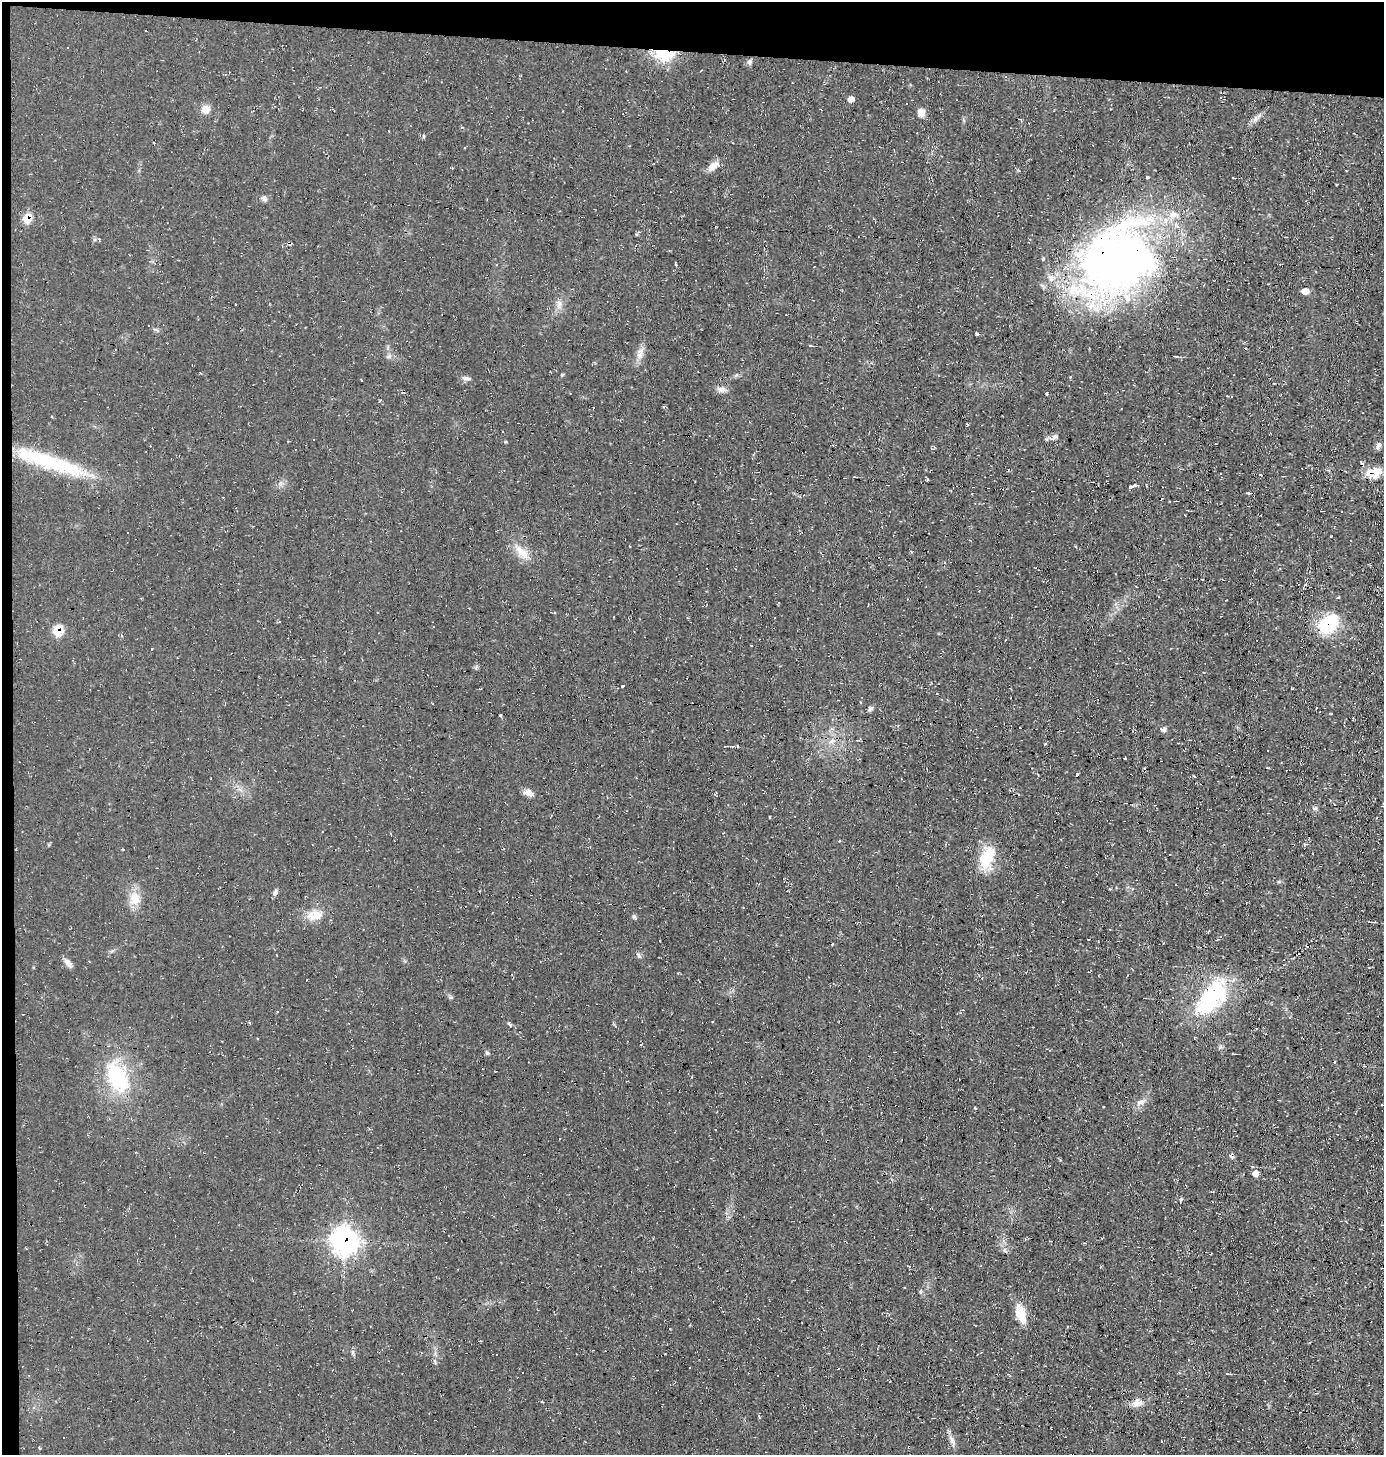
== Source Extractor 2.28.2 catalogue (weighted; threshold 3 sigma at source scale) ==
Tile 1 of 3 x 3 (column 1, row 1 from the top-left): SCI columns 151-1532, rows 2908-4360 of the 4393 x 4360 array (HDU 1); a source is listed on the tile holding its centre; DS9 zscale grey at full resolution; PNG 1386 x 1457 px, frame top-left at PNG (2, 2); no overlay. Shown black and unused: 4% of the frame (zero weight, under 2 of 3 exposures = <1% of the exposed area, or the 3 px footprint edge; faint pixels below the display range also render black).
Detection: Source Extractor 2.28.2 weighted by HDU 2 'WHT'; one run over the whole footprint, this tile lists its part. Background 0.0466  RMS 0.0094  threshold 0.0422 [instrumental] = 3 sigma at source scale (4.5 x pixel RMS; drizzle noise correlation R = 1.50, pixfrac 1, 0.05/0.05 arcsec/px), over >= 5 px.
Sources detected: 71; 6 cosmic-ray / hot-pixel residue — not listed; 3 inside a brighter listed object's ellipse — not listed separately; the other 62 listed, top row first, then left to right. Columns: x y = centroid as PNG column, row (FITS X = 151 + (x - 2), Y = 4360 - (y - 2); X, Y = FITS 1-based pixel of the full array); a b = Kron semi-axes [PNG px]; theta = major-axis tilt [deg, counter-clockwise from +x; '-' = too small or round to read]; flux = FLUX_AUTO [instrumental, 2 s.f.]
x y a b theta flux
664 55 28 15 -5 28
750 62 8 6 -81 2.2
851 99 6 5 - 5.5
205 109 10 9 - 7.5
921 113 9 7 -68 5.9
1255 118 7 4 90 2.2
423 136 5 3 - 0.97
713 166 15 8 47 7
1147 177 3 3 - 1.9
264 198 8 6 -48 2.5
27 218 7 7 - 21
1117 259 86 71 39 560
675 264 4 3 - 0.92
1305 291 6 5 - 10
559 304 11 6 89 4.4
640 354 16 8 76 6.5
562 375 5 4 - 0.95
467 378 9 5 -5 2.7
721 389 12 7 -6 4.5
1046 394 3 3 - 1.4
1054 437 8 6 32 2.6
1378 445 10 5 55 3
50 462 91 14 -19 76
1369 472 19 11 41 9.1
1260 474 4 3 - 0.87
1135 485 3 3 - 29
1130 487 3 3 - 22
1248 493 3 3 - 3.6
522 552 25 10 -46 13
1305 585 6 3 38 1.1
1328 624 21 16 43 50
58 631 7 6 - 32
623 686 3 3 - 3
870 708 7 6 - 2.2
1164 730 7 6 - 2.5
737 746 4 2 - 0.67
1077 774 4 3 - 0.91
528 793 12 8 -19 5.2
1315 808 6 4 1 1.5
987 858 29 15 64 28
275 892 8 6 75 2.6
134 898 18 12 -81 14
316 915 20 11 22 12
634 917 8 4 -52 1.6
638 955 8 5 -50 1.9
68 963 15 6 -51 4.1
1209 1001 49 25 54 85
509 1024 7 3 -45 1.3
487 1053 6 4 -42 1.3
117 1078 45 24 -60 62
1140 1102 10 7 15 4.2
975 1108 3 3 - 1.6
1255 1173 6 6 - 6.7
1181 1200 10 2 60 1.2
345 1241 10 9 - 700
1005 1251 6 4 -19 1.6
921 1291 5 3 - 1
1021 1314 21 10 -72 18
1227 1373 5 3 - 0.79
1136 1403 15 7 2 6.4
951 1439 13 5 -72 4.2
39 1448 3 3 - 0.93
Overlapping masked pixels (flux is a lower limit): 6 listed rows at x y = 664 55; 27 218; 1117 259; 1328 624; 58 631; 345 1241